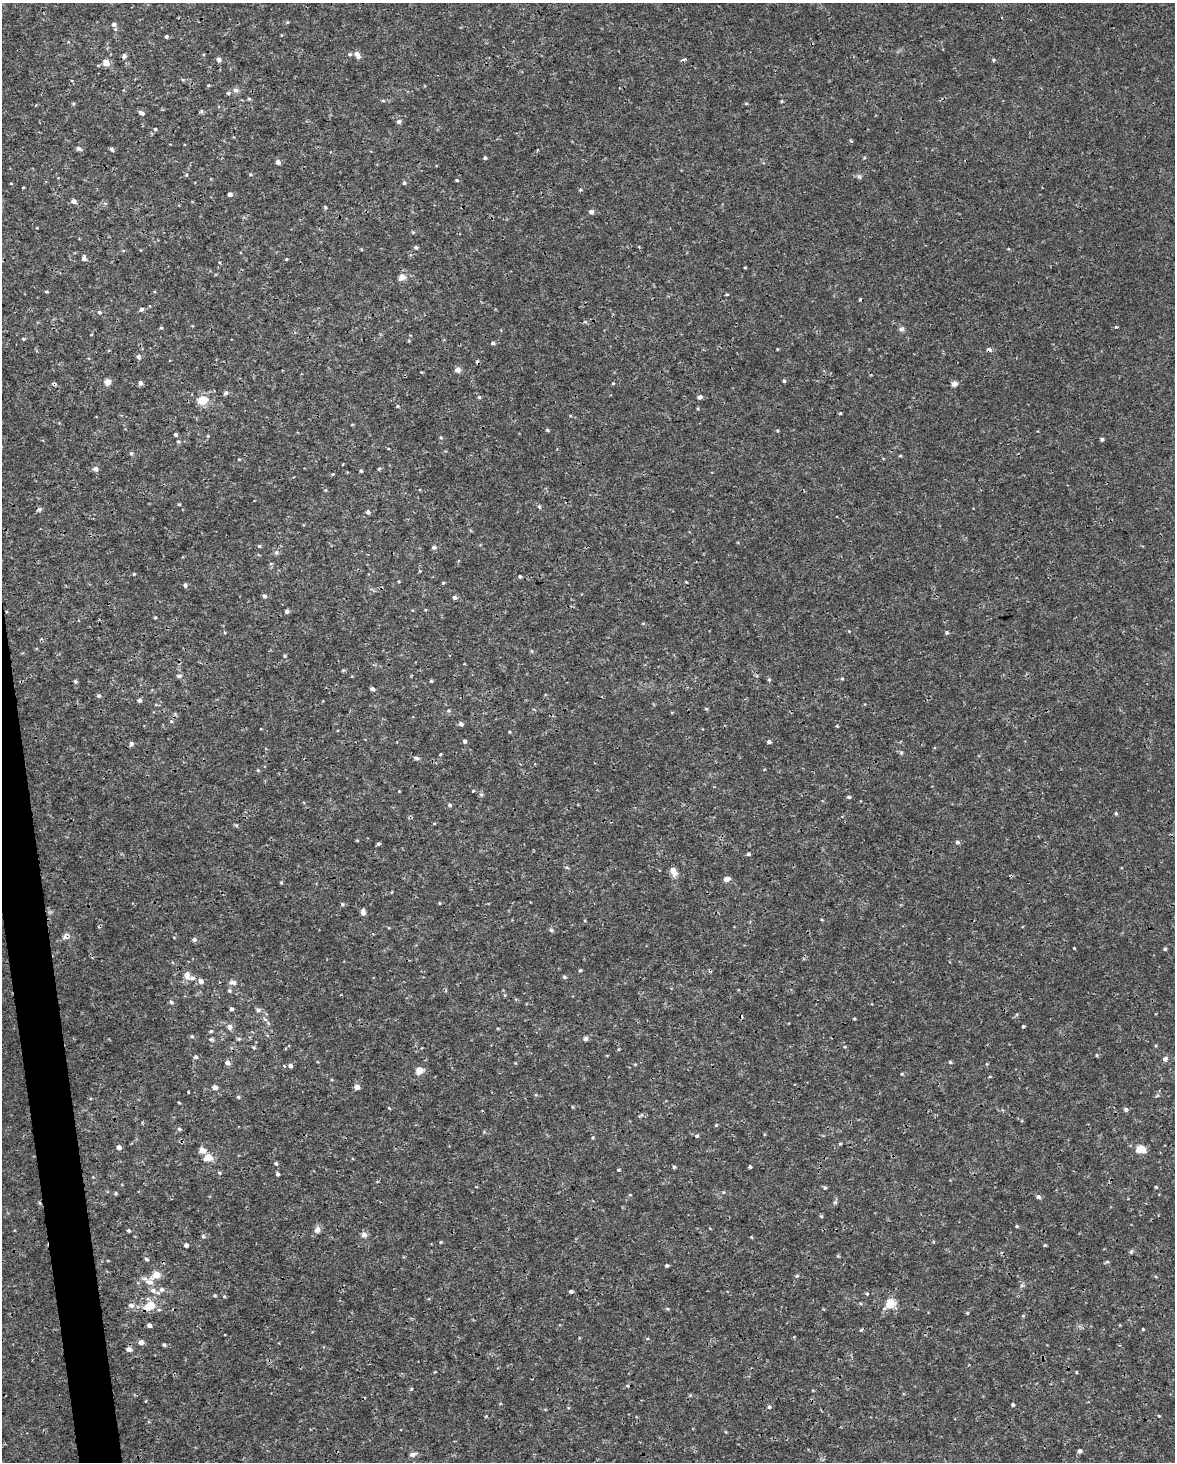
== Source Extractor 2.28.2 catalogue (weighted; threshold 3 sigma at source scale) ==
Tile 7 of 4 x 3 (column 3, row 2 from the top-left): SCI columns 2348-3520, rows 1519-2978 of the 4694 x 4454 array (HDU 1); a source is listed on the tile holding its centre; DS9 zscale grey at full resolution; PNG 1177 x 1464 px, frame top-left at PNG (2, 3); no overlay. Shown black and unused: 2% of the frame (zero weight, under 3 of 4 exposures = <1% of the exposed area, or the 3 px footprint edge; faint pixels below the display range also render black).
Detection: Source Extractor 2.28.2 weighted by HDU 2 'WHT'; one run over the whole footprint, this tile lists its part. Background 5.86e-04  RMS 8.8e-04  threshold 0.00397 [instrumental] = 3 sigma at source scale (4.5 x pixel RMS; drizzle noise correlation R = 1.50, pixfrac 1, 0.0396/0.0396 arcsec/px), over >= 5 px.
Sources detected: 259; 8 cosmic-ray / hot-pixel residue — not listed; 6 inside a brighter listed object's ellipse — not listed separately; the other 245 listed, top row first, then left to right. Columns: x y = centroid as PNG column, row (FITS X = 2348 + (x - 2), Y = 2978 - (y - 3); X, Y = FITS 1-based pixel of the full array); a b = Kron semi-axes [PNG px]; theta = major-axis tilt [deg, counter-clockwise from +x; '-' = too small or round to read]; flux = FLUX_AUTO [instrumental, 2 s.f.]
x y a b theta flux
287 22 4 4 - 0.089
114 24 6 5 - 0.3
166 36 4 4 - 0.15
350 54 5 5 - 0.14
357 54 6 6 - 0.29
124 56 6 5 - 0.22
219 59 5 5 - 0.28
684 59 6 4 1 0.17
994 60 5 4 - 0.12
106 63 5 5 - 1
209 85 4 3 - 0.08
235 90 8 6 -4 0.28
228 93 5 5 - 0.12
249 99 5 3 - 0.11
383 100 6 4 0 0.1
782 101 5 3 - 0.082
746 103 5 3 - 0.087
202 111 6 4 -90 0.13
141 113 7 4 -32 0.26
399 122 6 5 - 0.23
155 129 4 4 - 0.12
79 149 8 5 -27 0.19
111 149 6 4 -51 0.16
485 158 4 3 - 0.15
278 162 5 4 - 0.35
250 174 5 3 - 0.081
186 175 4 4 - 0.097
859 177 7 5 -43 0.17
457 180 4 3 - 0.11
404 183 4 4 - 0.17
23 188 3 2 - 0.097
580 190 5 4 - 0.11
230 194 4 4 - 0.33
74 201 5 5 - 0.41
325 207 5 3 - 0.092
591 212 5 4 - 0.38
416 247 4 4 - 0.17
1008 249 4 3 - 0.067
123 250 5 3 - 0.085
84 258 6 5 - 0.28
286 259 4 3 - 0.087
219 262 5 3 - 0.073
745 268 3 3 - 0.087
402 277 9 8 - 0.53
46 292 4 3 - 0.1
727 294 4 3 - 0.089
141 309 5 5 - 0.23
99 312 5 5 - 0.19
161 328 4 4 - 0.096
901 329 8 5 0 0.23
23 339 5 3 - 0.11
493 343 5 4 - 0.16
777 349 4 3 - 0.066
989 350 5 4 - 0.3
138 357 6 5 - 0.22
458 370 8 7 - 0.31
421 372 3 3 - 0.074
784 381 4 4 - 0.13
107 382 8 7 - 0.42
140 383 5 4 - 0.29
613 383 4 3 - 0.077
54 384 5 4 - 0.18
954 384 6 6 - 0.43
226 393 5 5 - 0.2
479 397 5 5 - 0.12
700 397 5 4 - 0.26
202 400 13 11 18 1.2
398 406 4 4 - 0.092
840 413 4 3 - 0.098
547 430 4 4 - 0.12
175 435 4 4 - 0.16
208 436 4 3 - 0.074
441 437 4 4 - 0.1
1102 439 4 4 - 0.19
178 441 4 4 - 0.11
131 453 5 4 - 0.16
900 456 5 3 - 0.094
239 459 5 3 - 0.069
96 469 6 5 - 0.36
379 469 4 4 - 0.096
361 471 4 3 - 0.12
333 474 4 3 - 0.081
325 490 5 4 - 0.091
179 504 4 3 - 0.091
539 506 5 4 - 0.17
39 509 6 5 - 0.18
368 512 5 4 - 0.2
259 546 5 4 - 0.11
434 547 5 5 - 0.22
276 552 7 5 88 0.2
134 574 4 3 - 0.08
520 576 3 3 - 0.14
443 583 4 4 - 0.09
185 585 5 4 - 0.18
264 596 5 5 - 0.22
454 598 5 4 - 0.24
286 611 5 4 - 0.22
155 617 4 3 - 0.093
849 631 4 3 - 0.066
947 632 4 4 - 0.13
531 651 5 3 - 0.087
285 656 4 4 - 0.1
343 670 6 3 19 0.097
179 676 6 5 - 0.23
842 679 4 4 - 0.094
769 680 6 4 -69 0.13
75 681 5 4 - 0.14
431 681 4 4 - 0.1
372 689 4 4 - 0.23
99 696 5 5 - 0.16
139 700 5 4 - 0.21
156 705 5 3 - 0.086
706 709 4 4 - 0.1
448 711 5 3 - 0.11
171 721 5 5 - 0.12
461 724 5 5 - 0.24
837 726 3 3 - 0.09
509 732 3 3 - 0.083
464 741 4 4 - 0.17
769 742 5 4 - 0.2
131 744 5 5 - 0.25
440 754 5 3 - 0.079
416 758 7 5 -12 0.22
258 770 5 4 - 0.1
473 791 5 3 - 0.076
481 795 6 5 - 0.15
849 797 5 3 - 0.15
450 805 5 4 - 0.16
1116 813 5 3 - 0.11
236 825 6 4 -18 0.12
357 840 5 3 - 0.068
957 842 5 5 - 0.18
378 844 4 4 - 0.14
748 854 5 4 - 0.15
673 872 11 7 -65 0.62
727 879 8 6 15 0.35
281 883 4 4 - 0.089
439 903 4 4 - 0.089
363 910 8 5 -40 0.24
551 930 5 5 - 0.15
65 937 9 7 9 0.36
194 940 5 5 - 0.22
1074 948 3 2 - 0.069
1165 949 4 4 - 0.13
580 970 4 4 - 0.12
187 975 8 6 -75 0.63
564 977 5 4 - 0.17
201 981 6 5 - 0.42
232 982 11 6 0 0.35
229 991 5 5 - 0.15
171 1002 5 4 - 0.18
231 1009 4 4 - 0.21
258 1010 6 6 - 0.25
265 1019 7 5 -30 0.19
854 1019 4 3 - 0.081
1023 1026 3 3 - 0.13
230 1027 8 6 -81 0.32
211 1031 4 4 - 0.12
192 1036 5 4 - 0.12
211 1039 6 5 - 0.17
239 1039 5 5 - 0.13
585 1039 5 5 - 0.29
254 1047 5 4 - 0.12
1097 1055 5 3 - 0.084
196 1057 5 5 - 0.19
1165 1059 6 5 - 0.3
950 1062 4 4 - 0.13
227 1063 5 5 - 0.39
284 1066 4 3 - 0.12
290 1066 5 4 - 0.29
419 1070 8 7 - 0.75
902 1074 4 4 - 0.085
990 1076 4 3 - 0.079
332 1080 4 3 - 0.076
215 1087 5 5 - 0.35
357 1087 5 4 - 0.55
188 1092 3 2 - 0.069
536 1095 5 3 - 0.092
238 1097 4 4 - 0.12
179 1103 4 3 - 0.073
389 1108 4 2 - 0.074
1126 1109 5 5 - 0.22
716 1125 4 4 - 0.097
179 1129 5 4 - 0.14
697 1136 5 5 - 0.14
593 1138 5 4 - 0.1
840 1143 5 3 - 0.084
119 1147 4 4 - 0.38
1141 1149 10 8 -17 1.2
202 1150 8 6 -53 0.55
208 1158 6 5 - 1.5
276 1163 5 4 - 0.13
674 1167 4 4 - 0.14
750 1167 4 3 - 0.12
618 1170 4 3 - 0.099
219 1173 5 4 - 0.099
277 1174 4 4 - 0.16
1156 1187 4 3 - 0.11
825 1188 5 4 - 0.14
724 1192 5 3 - 0.084
116 1193 5 4 - 0.11
630 1195 4 3 - 0.077
1039 1197 5 5 - 0.22
835 1202 5 5 - 0.15
1017 1226 5 4 - 0.1
317 1230 9 7 66 0.4
129 1231 4 4 - 0.15
364 1235 7 7 - 0.4
203 1236 5 5 - 0.14
751 1237 4 3 - 0.073
441 1242 4 4 - 0.092
186 1245 4 4 - 0.26
1045 1245 4 4 - 0.1
1131 1251 6 4 69 0.14
146 1259 5 4 - 0.17
667 1266 4 4 - 0.14
156 1275 7 5 21 1.4
797 1276 6 4 21 0.13
150 1282 13 11 -22 0.75
162 1289 7 7 - 0.25
571 1291 5 4 - 0.17
867 1293 5 4 - 0.1
215 1295 4 4 - 0.11
224 1296 5 4 - 0.098
890 1304 14 11 38 1.2
131 1305 8 6 -13 0.36
151 1305 7 6 - 1.5
667 1309 6 4 -19 0.11
967 1313 5 4 - 0.079
149 1325 4 4 - 0.3
1143 1329 3 3 - 0.075
861 1330 5 3 - 0.1
647 1338 4 3 - 0.076
141 1342 5 5 - 0.47
164 1345 4 4 - 0.15
129 1349 5 4 - 0.54
1076 1372 3 3 - 0.077
411 1389 4 4 - 0.094
690 1395 5 4 - 0.088
1013 1405 4 3 - 0.14
769 1407 5 4 - 0.14
1159 1416 4 3 - 0.075
726 1432 5 3 - 0.075
1079 1451 4 4 - 0.24
413 1454 10 6 17 0.28
Overlapping masked pixels (flux is a lower limit): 4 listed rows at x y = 989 350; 54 384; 65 937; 227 1063